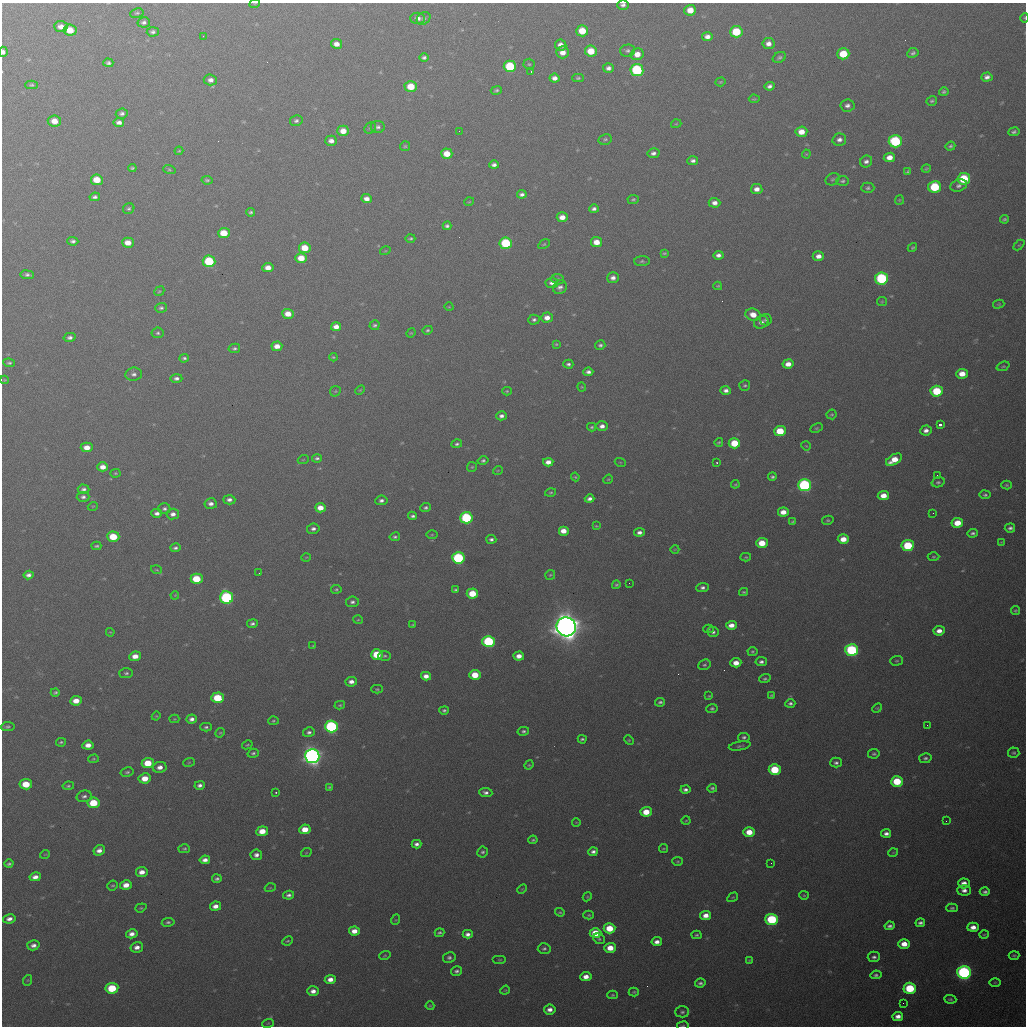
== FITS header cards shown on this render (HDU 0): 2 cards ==
NAXIS1  =                 1024 / length of data axis 1
NAXIS2  =                 1024 / length of data axis 2

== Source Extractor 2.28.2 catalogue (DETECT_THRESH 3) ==
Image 1024 x 1024 px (HDU 0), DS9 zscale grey, 1 PNG px = 1 image px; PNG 1028 x 1028 px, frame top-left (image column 1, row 1024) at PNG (2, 3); each listed source drawn as its Kron ellipse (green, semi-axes under 4 px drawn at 4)
Background 531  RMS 19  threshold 55.8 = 3 sigma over >= 5 px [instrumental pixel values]
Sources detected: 427; all 427 listed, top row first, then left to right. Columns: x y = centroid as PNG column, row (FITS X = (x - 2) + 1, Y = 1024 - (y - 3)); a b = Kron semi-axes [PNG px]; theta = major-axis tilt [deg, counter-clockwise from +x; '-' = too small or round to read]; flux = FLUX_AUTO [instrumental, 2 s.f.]
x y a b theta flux
255 3 5 3 - 1.1e+03
623 5 6 5 - 4.2e+03
690 10 6 5 - 1.7e+04
137 13 7 4 10 2.1e+03
418 18 7 5 -2 6.1e+03
424 18 7 5 37 3.2e+03
1024 18 5 3 - 1.3e+03
144 22 6 5 - 3.8e+03
61 27 7 5 -4 7.6e+03
70 30 6 5 - 2.1e+04
582 31 6 5 - 2.6e+04
153 32 6 4 4 3.2e+03
736 32 6 5 - 5.3e+04
203 36 2 2 - 5.7e+02
707 37 5 4 - 7.1e+03
336 44 6 5 - 9.0e+03
768 44 6 5 - 7.6e+03
561 45 6 5 - 8.5e+03
591 51 6 5 - 2.6e+04
627 51 7 6 - 3.4e+03
3 52 5 4 - 4.7e+03
563 52 6 6 - 1.1e+04
913 53 6 5 - 2.9e+03
637 54 6 6 - 1.4e+04
843 54 6 5 - 3.8e+04
779 57 7 5 30 2.8e+03
424 58 5 4 - 3.2e+03
108 63 5 4 - 3.1e+03
529 64 5 5 - 1.9e+03
510 66 6 6 - 7.4e+04
608 68 5 5 - 5.0e+03
637 70 6 6 - 1.4e+05
531 71 2 2 - 8.3e+02
987 77 5 4 - 5.3e+03
555 78 5 4 - 6.6e+03
578 78 6 4 1 2.2e+03
210 80 7 5 -4 6.2e+03
721 82 5 4 - 1.6e+03
31 85 6 4 1 1.9e+03
770 86 5 4 - 4.3e+03
411 87 6 5 - 2.9e+04
496 90 5 4 - 2.4e+03
944 92 5 4 - 2.5e+03
754 99 5 3 - 1.5e+03
932 101 5 4 - 2.2e+03
847 105 7 6 - 4.6e+03
122 113 6 5 - 3.6e+03
54 121 7 5 -8 1.4e+04
296 121 6 5 - 3.2e+03
119 122 5 4 - 6.0e+03
676 124 5 3 - 1.1e+03
378 127 7 5 -7 3.8e+03
370 128 6 5 - 2.5e+03
343 131 6 5 - 1.5e+04
459 131 2 2 - 1.5e+03
801 132 6 5 - 1.6e+04
1014 132 5 4 - 3.1e+03
605 139 7 5 11 2.6e+03
839 140 7 6 - 5.7e+03
331 141 6 5 - 7.1e+03
895 141 7 6 - 1.2e+05
405 146 5 5 - 1.7e+03
950 146 5 4 - 2.4e+03
179 151 4 3 - 1.2e+03
653 153 6 5 - 4.5e+03
447 154 5 5 - 2.3e+04
806 154 4 4 - 1.2e+03
889 157 6 4 8 1.1e+04
693 161 5 4 - 4.3e+03
866 161 6 5 - 4.6e+03
494 165 5 4 - 4.9e+03
132 168 4 3 - 1.7e+03
169 169 6 4 -16 1.8e+03
926 169 5 3 - 1.6e+03
908 172 4 3 - 1.9e+03
833 179 7 5 32 2.5e+03
964 179 6 5 - 6.6e+04
97 180 6 5 - 2.4e+04
207 180 5 4 - 2.2e+03
842 181 6 5 - 2.4e+03
959 186 8 6 20 4.3e+03
935 187 6 6 - 7.4e+04
868 188 6 5 - 2.5e+03
757 189 6 5 - 8.5e+03
522 194 5 4 - 4.0e+03
95 197 5 4 - 3.6e+03
367 199 5 4 - 8.0e+03
633 199 6 4 6 2.2e+03
899 200 5 4 - 1.3e+03
469 202 5 3 - 1.1e+03
715 203 6 5 - 7.5e+03
129 209 6 5 - 2.6e+03
594 209 5 3 - 3.9e+03
251 212 4 4 - 2.3e+03
562 217 5 5 - 1.1e+04
1004 219 4 3 - 2.1e+03
447 226 4 4 - 3.0e+03
224 233 6 5 - 2.9e+04
410 238 5 3 - 2.0e+03
73 241 5 4 - 3.6e+03
596 242 5 5 - 1.6e+04
128 243 6 5 - 1.4e+04
506 243 6 5 - 9.4e+04
544 244 6 4 30 1.7e+03
1019 245 6 4 43 1.5e+03
305 248 6 5 - 2.6e+04
912 248 5 4 - 1.9e+03
385 251 5 3 - 1.2e+03
664 253 4 3 - 1.6e+03
718 255 5 4 - 5.3e+03
818 256 5 5 - 8.4e+03
301 258 6 5 - 2.1e+04
209 261 6 5 - 7.8e+04
642 261 8 5 1 2.4e+03
268 268 5 4 - 1.2e+04
27 275 6 4 -8 3.6e+03
613 278 6 5 - 6.5e+03
881 278 6 6 - 1.5e+05
558 279 6 5 - 2.4e+03
552 283 6 5 - 5.6e+03
718 286 4 3 - 1.2e+03
560 287 7 6 - 4.8e+03
159 291 5 4 - 1.5e+03
882 301 5 4 - 1.3e+03
999 304 6 4 15 1.6e+03
449 307 4 3 - 9.9e+02
161 308 6 4 3 2.6e+03
288 314 6 5 - 1.5e+04
753 315 7 6 - 1.4e+04
547 318 6 5 - 9.9e+03
534 320 6 5 - 3.3e+03
766 320 6 5 - 2.4e+03
761 322 7 6 - 5.5e+03
374 325 5 4 - 2.6e+03
336 327 5 4 - 9.1e+03
428 330 5 4 - 2.1e+03
158 333 6 5 - 2.5e+03
411 333 5 4 - 1.3e+03
70 337 6 4 13 4.1e+03
556 344 3 3 - 1.5e+03
600 345 5 4 - 2.9e+03
277 346 5 4 - 1.1e+04
234 348 6 4 12 2.7e+03
333 357 4 4 - 1.6e+03
184 358 5 4 - 2.7e+03
9 363 6 4 -7 2.3e+03
568 364 5 4 - 3.1e+03
788 364 5 4 - 1.1e+04
1003 366 7 4 20 1.6e+03
588 372 5 4 - 4.5e+03
134 374 8 6 6 4.6e+03
962 374 6 5 - 1.6e+04
176 378 6 4 1 4.1e+03
5 380 4 3 - 1.2e+03
745 385 5 5 - 2.3e+03
582 387 4 4 - 1.2e+03
360 390 6 3 44 1.2e+03
726 390 5 4 - 5.4e+03
335 391 6 5 - 1.7e+03
507 391 5 4 - 1.6e+03
937 391 6 5 - 5.8e+04
832 414 5 5 - 1.8e+03
501 416 5 4 - 4.9e+03
940 425 4 3 - 5.8e+03
602 426 6 5 - 6.9e+03
592 427 4 3 - 1.9e+03
816 428 6 4 27 1.8e+03
926 430 6 5 - 6.3e+03
780 431 6 5 - 3.8e+04
719 442 4 4 - 1.6e+03
734 443 6 5 - 3.8e+04
457 444 5 4 - 2.7e+03
806 446 5 4 - 1.2e+03
87 447 6 5 - 1.2e+04
317 458 5 4 - 2.7e+03
303 460 5 3 - 1.0e+03
894 460 9 5 31 2.1e+04
483 461 5 4 - 2.7e+03
548 462 5 4 - 9.1e+03
620 462 5 3 - 1.1e+03
717 463 3 2 - 1.4e+03
103 467 5 4 - 1.0e+04
472 467 5 5 - 1.7e+03
498 470 5 3 - 1.0e+03
115 473 5 4 - 1.4e+03
937 475 2 2 - 5.7e+02
575 477 4 3 - 1.5e+03
772 477 4 3 - 2.5e+03
608 479 5 4 - 1.4e+03
938 482 6 5 - 2.7e+03
735 484 4 3 - 1.3e+03
804 485 6 6 - 2.2e+05
1007 485 5 4 - 1.7e+03
83 489 6 5 - 3.7e+03
551 492 5 4 - 1.9e+03
985 495 5 4 - 2.6e+03
883 496 6 4 8 1.5e+04
83 497 6 5 - 3.7e+03
590 499 5 4 - 5.0e+03
229 500 6 4 0 5.0e+03
381 500 6 4 7 3.9e+03
211 504 6 5 - 6.1e+03
93 506 5 3 - 9.9e+02
320 508 5 4 - 1.4e+04
426 508 5 4 - 2.7e+03
164 509 6 5 - 3.3e+03
783 512 5 4 - 1.3e+04
157 513 5 4 - 5.3e+03
933 513 2 2 - 7.2e+02
173 514 6 5 - 6.3e+03
413 516 4 3 - 3.0e+03
466 518 6 5 - 1.2e+05
828 520 6 4 11 1.9e+03
792 521 4 3 - 1.5e+03
957 523 6 5 - 2.2e+04
596 526 4 3 - 1.2e+03
1010 528 5 4 - 3.8e+03
313 529 6 5 - 4.2e+03
563 531 5 5 - 1.3e+04
639 532 5 4 - 5.5e+03
973 533 5 4 - 3.1e+03
432 535 6 4 1 1.5e+03
113 537 6 5 - 3.7e+04
395 537 5 4 - 2.3e+03
491 539 5 4 - 3.8e+03
843 539 5 5 - 1.6e+04
1001 542 4 4 - 1.1e+03
762 543 6 5 - 2.5e+04
908 545 6 5 - 7.2e+04
96 546 5 3 - 2.2e+03
175 548 5 4 - 3.2e+03
675 549 4 3 - 9.7e+02
306 557 4 3 - 1.1e+03
746 557 5 4 - 1.5e+03
933 557 6 4 1 1.7e+03
458 558 6 5 - 1.5e+05
156 570 5 3 - 1.4e+03
259 573 2 2 - 5.2e+02
28 575 5 4 - 5.0e+03
550 575 5 5 - 1.8e+03
197 579 6 5 - 4.4e+04
629 583 2 2 - 8.3e+02
616 585 4 4 - 1.9e+03
702 588 6 4 2 4.1e+03
336 589 5 3 - 1.7e+03
455 590 4 3 - 1.9e+03
744 592 4 3 - 1.7e+03
472 593 5 5 - 3.5e+04
175 595 4 3 - 1.2e+03
227 597 6 6 - 1.9e+05
352 602 6 5 - 3.7e+03
1015 611 4 4 - 1.8e+03
358 620 5 3 - 1.2e+03
252 624 5 4 - 3.4e+03
413 625 4 3 - 1.3e+03
731 625 5 4 - 1.1e+04
566 627 9 9 - 2.0e+06
708 629 5 4 - 1.6e+03
939 631 5 4 - 8.9e+03
110 632 4 3 - 1.1e+03
713 632 6 5 - 3.6e+03
489 641 6 5 - 1.3e+05
313 646 3 3 - 1.2e+03
852 650 6 6 - 1.6e+05
752 651 5 4 - 2.1e+03
377 654 6 5 - 3.9e+04
135 656 6 5 - 1.2e+04
385 656 6 5 - 2.5e+03
519 656 5 4 - 1.1e+04
897 661 6 5 - 1.7e+03
761 662 6 4 9 3.9e+03
736 663 5 4 - 1.3e+04
704 665 6 5 - 2.4e+03
126 673 7 5 1 2.6e+03
475 675 5 5 - 2.9e+04
426 676 5 4 - 9.1e+03
765 679 6 4 19 2.4e+03
351 682 6 5 - 7.4e+03
377 689 6 4 1 1.6e+03
55 692 4 3 - 2.1e+03
771 695 3 2 - 1.5e+03
709 696 4 3 - 1.2e+03
218 698 6 5 - 4.6e+04
76 701 6 4 8 1.4e+04
660 702 5 4 - 2.8e+03
790 703 5 4 - 3.3e+03
340 705 5 4 - 1.8e+03
712 708 5 4 - 2.4e+03
877 708 5 4 - 1.4e+03
444 710 5 4 - 2.5e+03
156 716 4 4 - 1.3e+03
174 719 5 4 - 1.4e+03
192 719 5 4 - 5.5e+03
273 721 5 4 - 1.6e+03
927 725 2 2 - 6.7e+02
331 726 6 6 - 2.0e+05
8 727 7 4 10 2.7e+03
206 727 5 4 - 2.5e+03
523 731 6 4 11 2.8e+03
309 732 6 4 14 3.8e+03
220 733 5 4 - 1.6e+03
744 737 6 4 -8 3.0e+03
582 739 4 3 - 2.3e+03
629 740 5 4 - 1.5e+03
61 742 5 3 - 1.9e+03
88 745 5 4 - 9.7e+03
247 745 5 3 - 1.4e+03
740 746 11 4 10 2.7e+03
253 753 6 4 15 2.5e+03
1014 753 6 5 - 2.4e+03
874 754 6 4 11 2.4e+03
312 756 7 7 - 8.4e+05
925 758 6 5 - 2.8e+03
94 759 5 4 - 1.6e+03
189 762 6 3 20 1.4e+03
148 763 6 5 - 3.1e+04
836 763 6 5 - 3.6e+03
529 765 5 4 - 1.5e+03
160 767 7 5 10 7.9e+03
775 770 6 5 - 5.6e+04
127 772 6 4 11 2.3e+03
145 778 6 5 - 1.7e+04
897 781 6 5 - 4.9e+04
26 784 6 5 - 2.9e+04
200 785 5 4 - 4.3e+03
68 786 6 4 10 2.1e+03
329 787 4 3 - 1.6e+03
712 788 5 4 - 2.4e+03
685 789 5 3 - 3.9e+03
276 792 3 2 - 1.6e+03
486 792 6 4 -6 4.4e+03
84 796 7 5 14 3.9e+03
93 803 6 5 - 4.1e+04
646 812 6 5 - 2.4e+04
686 821 4 3 - 1.1e+03
946 821 2 2 - 7.7e+02
576 822 4 2 - 8.7e+02
305 829 5 5 - 2.0e+04
262 831 6 5 - 2.0e+04
749 832 6 5 - 2.1e+04
886 833 5 4 - 5.5e+03
533 840 4 4 - 1.8e+03
417 844 5 4 - 4.9e+03
663 848 4 2 - 1.3e+03
184 849 6 4 -1 2.3e+03
99 850 6 5 - 7.9e+03
483 852 5 5 - 2.6e+03
593 852 5 4 - 4.5e+03
306 853 5 3 - 1.1e+03
893 853 5 3 - 9.7e+02
45 854 5 3 - 9.2e+02
256 855 5 5 - 5.5e+03
205 860 5 4 - 7.1e+03
678 861 5 4 - 1.5e+03
771 863 2 2 - 8.2e+02
9 864 4 3 - 2.5e+03
142 872 6 5 - 9.9e+03
35 877 5 4 - 7.7e+03
217 879 4 3 - 3.0e+03
964 883 6 5 - 9.8e+03
113 885 5 5 - 1.9e+03
126 885 6 5 - 1.3e+04
270 888 5 3 - 1.2e+03
522 889 5 3 - 1.2e+03
964 890 6 5 - 6.4e+03
985 892 5 4 - 3.5e+03
289 895 5 4 - 4.2e+03
804 895 5 4 - 1.5e+03
587 897 5 3 - 1.3e+03
733 897 5 3 - 1.2e+03
215 906 5 4 - 8.6e+03
141 908 6 4 19 1.6e+03
952 908 6 4 2 2.5e+03
560 912 5 3 - 1.7e+03
589 915 5 4 - 1.9e+03
706 915 5 4 - 1.1e+04
9 919 6 4 11 6.7e+03
772 919 6 5 - 1.0e+05
395 920 5 3 - 1.1e+03
168 922 6 4 8 2.8e+03
920 923 5 4 - 3.8e+03
890 926 5 4 - 3.8e+03
973 927 5 4 - 9.5e+03
609 928 6 5 - 3.1e+04
354 931 5 4 - 1.2e+04
439 933 5 4 - 2.4e+03
595 933 6 5 - 3.2e+04
132 934 5 4 - 7.9e+03
468 934 5 4 - 5.4e+03
697 935 5 3 - 1.9e+03
984 935 5 3 - 1.3e+03
599 939 6 5 - 2.1e+03
288 941 5 3 - 1.5e+03
657 942 5 4 - 7.6e+03
904 944 6 5 - 1.5e+04
33 945 6 5 - 5.7e+03
137 947 6 5 - 7.3e+03
610 948 6 5 - 1.9e+04
544 949 6 5 - 3.0e+03
385 955 6 4 17 1.4e+03
1014 955 5 4 - 1.7e+03
874 957 6 5 - 3.9e+03
449 958 6 5 - 3.2e+03
500 960 7 3 0 1.3e+03
749 960 4 3 - 1.1e+03
457 971 5 4 - 3.4e+03
964 972 7 6 - 3.3e+05
876 975 5 4 - 2.9e+03
586 977 5 4 - 1.1e+04
330 979 5 4 - 9.5e+03
28 980 5 3 - 1.1e+03
995 982 6 3 1 1.4e+03
700 983 5 4 - 3.4e+03
112 988 6 5 - 5.1e+04
910 988 6 5 - 7.0e+04
505 990 5 4 - 1.2e+03
313 991 6 5 - 7.7e+03
634 992 5 4 - 1.7e+03
613 995 5 4 - 1.6e+03
950 999 6 4 -6 2.0e+03
903 1003 3 2 - 9.6e+02
430 1006 4 4 - 1.3e+03
550 1010 6 5 - 7.7e+03
682 1012 7 5 1 2.8e+03
898 1016 5 4 - 8.1e+03
268 1023 6 3 19 1.3e+03
683 1026 6 3 9 1.2e+03
At the frame edge (FLAGS 8, measured only in part): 5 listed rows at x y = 255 3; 623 5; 1024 18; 3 52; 683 1026